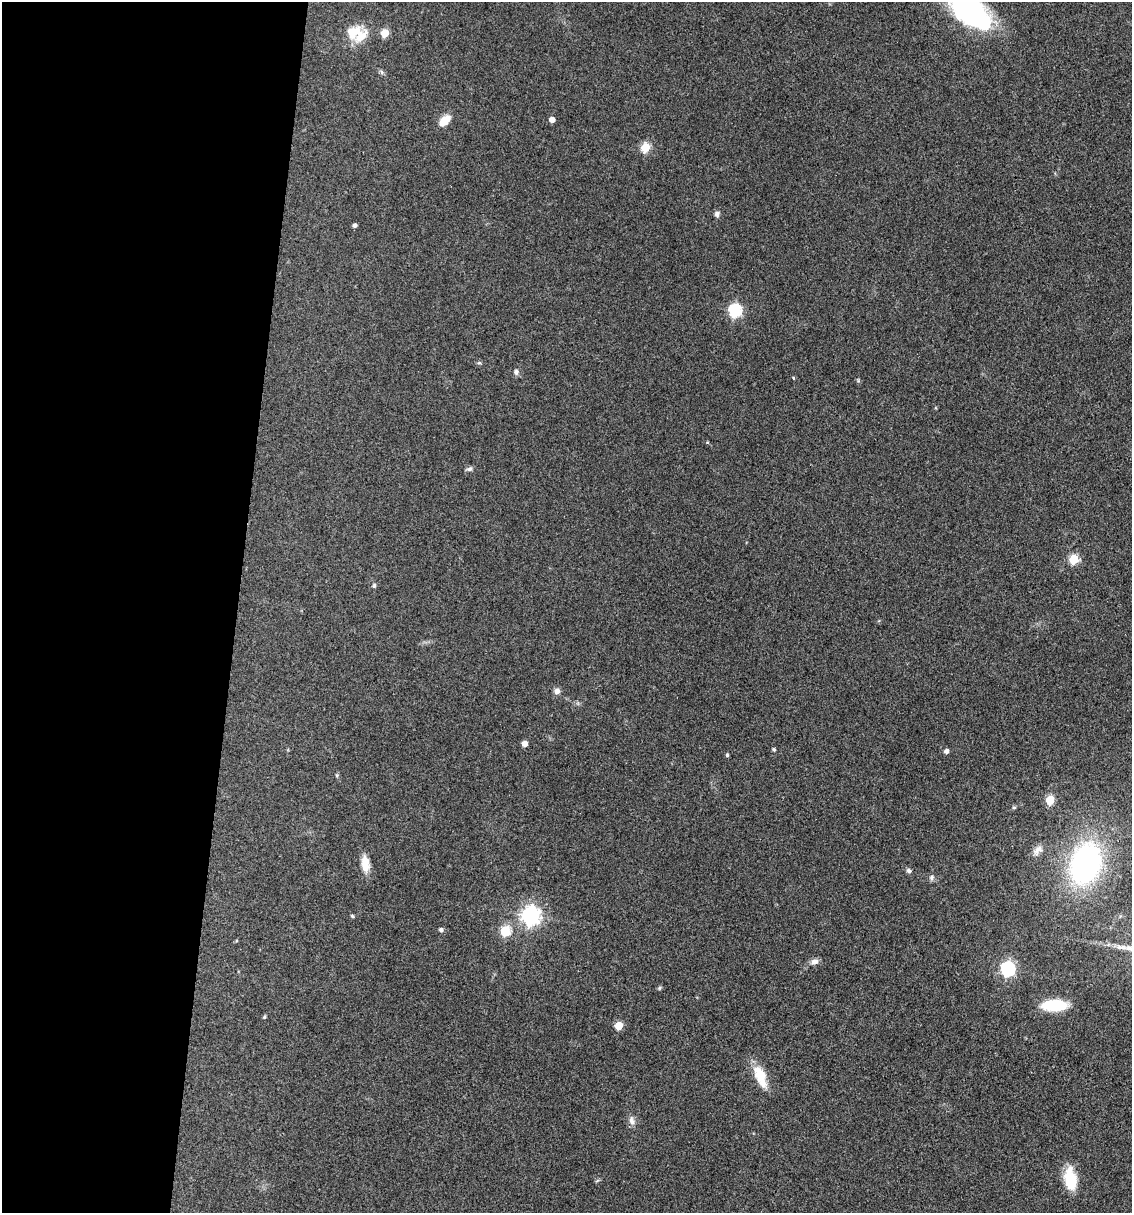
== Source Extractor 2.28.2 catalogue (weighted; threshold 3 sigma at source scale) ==
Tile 5 of 4 x 4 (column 1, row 2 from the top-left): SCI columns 236-1365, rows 2426-3636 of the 4873 x 4848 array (HDU 1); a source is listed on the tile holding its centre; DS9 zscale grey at full resolution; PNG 1134 x 1215 px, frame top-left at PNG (2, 2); no overlay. Shown black and unused: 21% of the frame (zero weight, under 3 of 4 exposures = <1% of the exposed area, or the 3 px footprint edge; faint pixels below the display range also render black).
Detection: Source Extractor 2.28.2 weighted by HDU 2 'WHT'; one run over the whole footprint, this tile lists its part. Background 0.149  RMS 0.0071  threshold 0.032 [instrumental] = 3 sigma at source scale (4.5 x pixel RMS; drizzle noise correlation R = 1.50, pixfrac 1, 0.05/0.05 arcsec/px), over >= 5 px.
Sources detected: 42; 1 inside a brighter listed object's ellipse — not listed separately; the other 41 listed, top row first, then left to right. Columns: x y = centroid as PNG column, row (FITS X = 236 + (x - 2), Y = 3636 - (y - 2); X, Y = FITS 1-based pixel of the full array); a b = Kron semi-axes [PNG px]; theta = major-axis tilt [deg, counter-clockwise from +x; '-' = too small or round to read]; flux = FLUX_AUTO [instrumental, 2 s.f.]
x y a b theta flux
971 12 43 21 -36 140
353 32 25 17 14 16
384 33 5 5 - 19
382 72 6 4 -87 1.2
445 120 12 7 44 11
552 120 4 4 - 5.9
645 147 5 5 - 33
717 214 7 6 - 2.2
354 225 4 4 - 2.2
735 310 6 6 - 93
479 363 6 4 17 0.93
516 372 8 7 - 2.1
793 378 4 3 - 0.68
469 469 8 5 11 1.8
1074 559 5 5 - 36
374 585 6 5 - 1.2
557 691 8 7 - 2.8
524 744 4 4 - 6
774 750 4 4 - 1.2
946 751 4 4 - 2.9
727 755 4 4 - 0.96
1050 800 5 5 - 28
1014 807 6 4 19 0.89
1038 850 16 9 43 4.8
365 864 21 9 -85 9.1
1085 864 31 22 73 180
909 871 7 6 - 1.5
931 877 7 6 - 1.7
352 916 5 4 - 0.87
530 916 7 7 - 330
441 930 5 5 - 2.1
505 931 5 5 - 40
814 962 9 7 15 3.7
1008 969 6 6 - 130
659 988 6 4 70 0.89
1054 1005 22 10 0 31
264 1017 5 4 - 0.88
619 1025 5 5 - 19
760 1076 29 12 -68 17
632 1121 11 7 -76 3.4
1070 1179 24 12 -81 23
Isophote crosses this tile's border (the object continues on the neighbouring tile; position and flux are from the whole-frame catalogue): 1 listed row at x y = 971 12